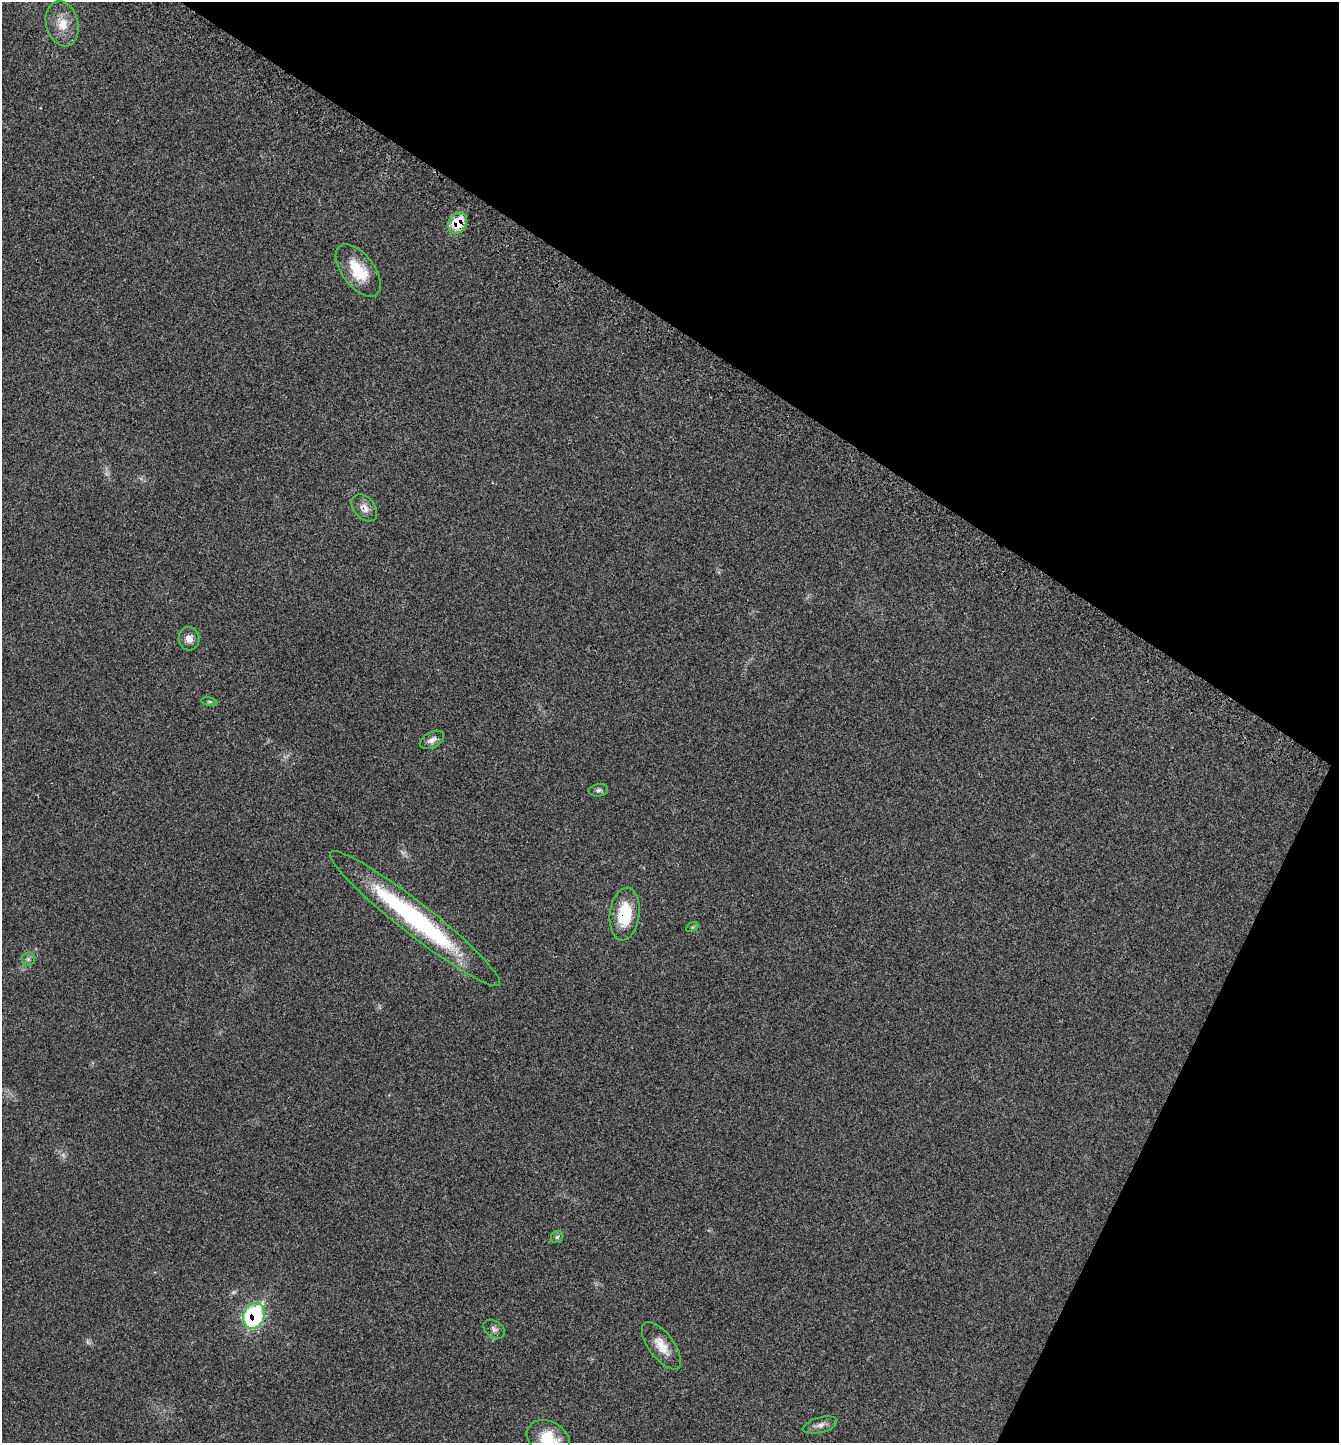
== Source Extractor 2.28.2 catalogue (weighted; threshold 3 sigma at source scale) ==
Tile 8 of 4 x 4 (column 4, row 2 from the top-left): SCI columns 4190-5526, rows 2942-4382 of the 5851 x 5844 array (HDU 1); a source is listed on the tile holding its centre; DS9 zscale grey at full resolution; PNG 1341 x 1445 px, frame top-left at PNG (2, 2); each listed source drawn as its Kron ellipse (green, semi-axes under 4 px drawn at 4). Shown black and unused: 29% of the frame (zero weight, under 3 of 4 exposures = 3% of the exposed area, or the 3 px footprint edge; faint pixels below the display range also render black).
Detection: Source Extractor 2.28.2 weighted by HDU 2 'WHT'; one run over the whole footprint, this tile lists its part. Background 0.0232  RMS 0.0039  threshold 0.0175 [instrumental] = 3 sigma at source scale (4.5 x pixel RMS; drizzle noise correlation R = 1.50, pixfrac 1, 0.05/0.05 arcsec/px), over >= 5 px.
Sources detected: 21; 3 too faint to see at this stretch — neither listed nor drawn; the other 18 listed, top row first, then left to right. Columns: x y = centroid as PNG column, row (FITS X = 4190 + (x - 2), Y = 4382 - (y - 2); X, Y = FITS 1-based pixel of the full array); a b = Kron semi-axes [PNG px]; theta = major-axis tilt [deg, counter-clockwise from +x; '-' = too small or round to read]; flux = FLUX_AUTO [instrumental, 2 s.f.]
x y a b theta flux
62 24 23 16 -75 7.5
458 223 11 8 58 13
358 270 30 16 -53 13
364 508 15 10 -49 3.3
189 639 12 10 -88 2.9
209 702 8 4 -8 0.62
432 740 13 7 29 2.2
598 790 10 6 7 1.1
625 914 26 14 83 17
415 918 107 16 -38 65
692 927 7 4 34 0.51
28 959 6 6 - 1.1
557 1237 6 6 - 0.78
254 1316 13 10 66 52
494 1329 12 8 -36 1.6
661 1346 28 12 -53 6.3
820 1425 18 7 15 2.3
548 1439 23 17 -28 12
Overlapping masked pixels (flux is a lower limit): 4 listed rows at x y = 458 223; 364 508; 625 914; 254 1316
Isophote crosses this tile's border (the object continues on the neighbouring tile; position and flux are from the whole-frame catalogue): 1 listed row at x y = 548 1439